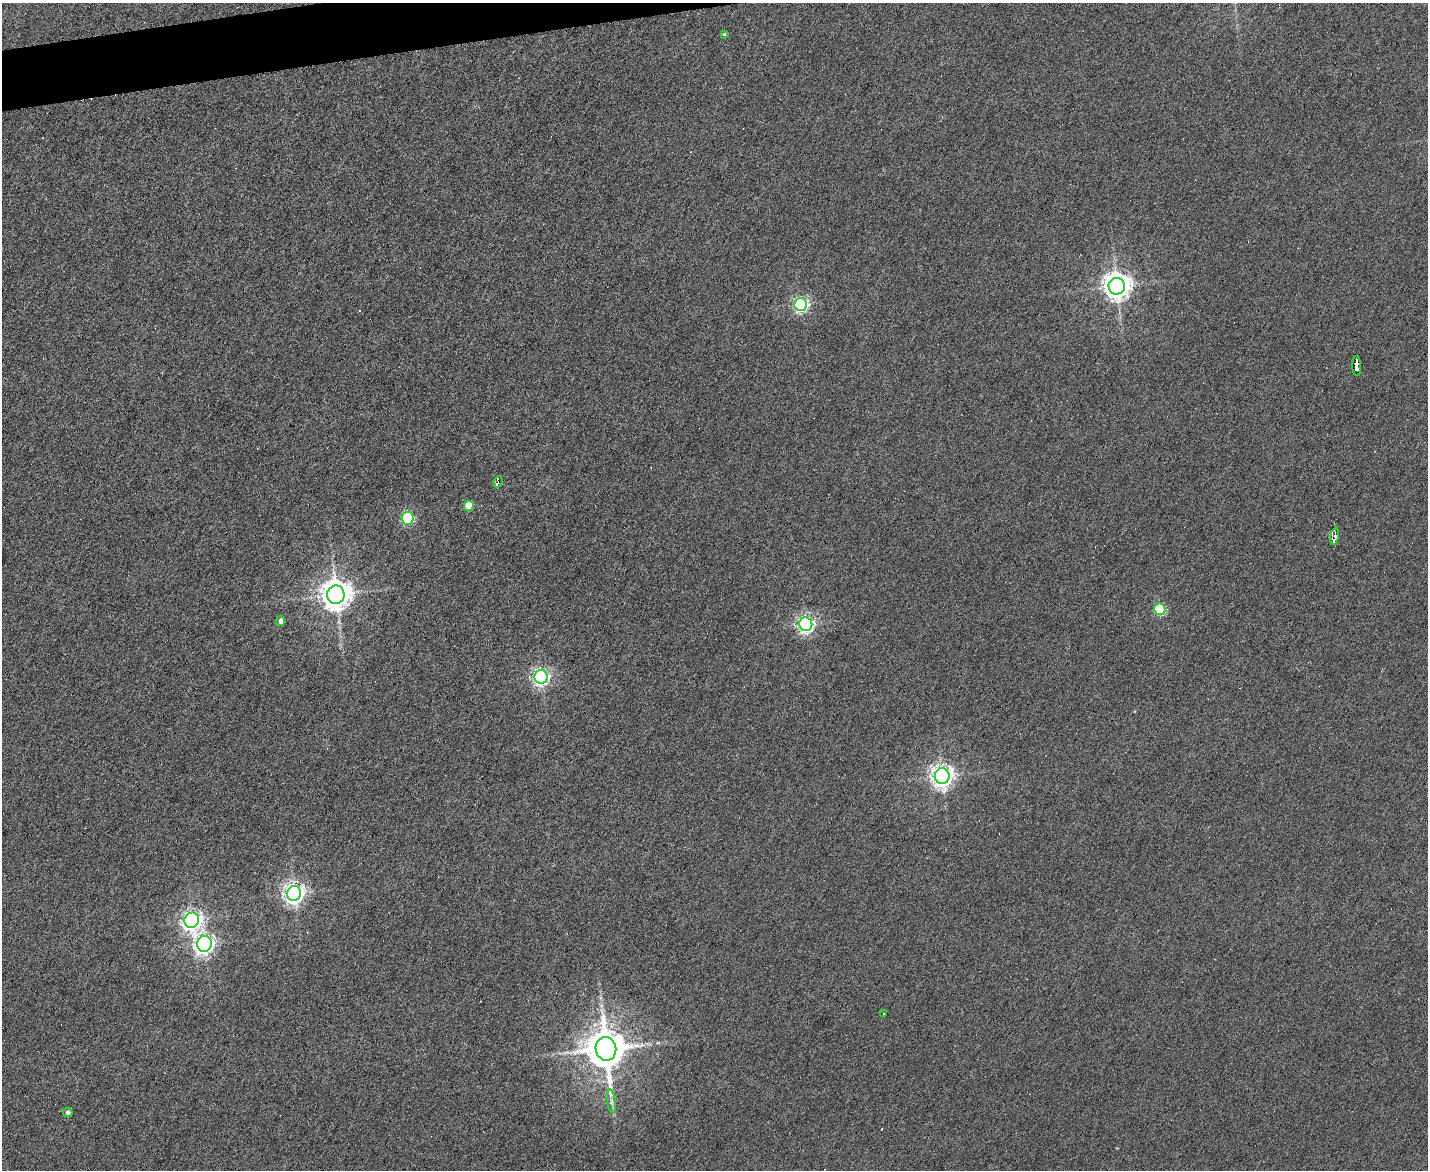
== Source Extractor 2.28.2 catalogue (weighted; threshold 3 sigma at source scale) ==
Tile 8 of 3 x 4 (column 2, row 3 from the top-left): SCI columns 1666-3091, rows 1169-2336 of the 4649 x 4671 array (HDU 1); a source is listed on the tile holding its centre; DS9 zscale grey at full resolution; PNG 1430 x 1172 px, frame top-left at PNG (2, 3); each listed source drawn as its Kron ellipse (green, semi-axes under 4 px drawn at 4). Shown black and unused: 2% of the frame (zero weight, under 4 of 8 exposures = <1% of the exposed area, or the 3 px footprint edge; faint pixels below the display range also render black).
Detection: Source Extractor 2.28.2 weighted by HDU 2 'WHT'; one run over the whole footprint, this tile lists its part. Background 0.00302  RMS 0.004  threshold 0.0164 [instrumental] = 3 sigma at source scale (4.09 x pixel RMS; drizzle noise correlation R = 1.36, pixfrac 0.8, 0.05/0.05 arcsec/px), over >= 5 px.
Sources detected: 23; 2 cosmic-ray / hot-pixel residue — neither listed nor drawn; the other 21 listed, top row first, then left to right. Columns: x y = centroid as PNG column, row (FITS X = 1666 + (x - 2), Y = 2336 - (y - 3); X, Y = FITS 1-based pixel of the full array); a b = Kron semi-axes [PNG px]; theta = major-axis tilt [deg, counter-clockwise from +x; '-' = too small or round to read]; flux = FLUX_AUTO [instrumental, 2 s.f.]
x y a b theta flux
724 34 4 4 - 0.48
1117 286 8 8 - 420
801 305 6 6 - 87
1357 366 10 4 -86 25
498 482 6 3 69 49
469 506 5 5 - 8
408 518 6 6 - 42
1335 536 9 3 79 140
336 595 9 9 - 560
1160 609 6 5 - 26
281 621 5 4 - 2
806 624 7 6 - 120
541 677 7 6 - 120
942 776 8 7 - 260
294 893 7 7 - 210
192 920 8 7 - 170
204 944 8 7 - 200
883 1013 2 2 - 0.25
606 1049 12 10 -81 1200
611 1101 12 4 -82 1.3
68 1112 5 4 - 1.1
Overlapping masked pixels (flux is a lower limit): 3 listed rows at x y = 1357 366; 498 482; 1335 536